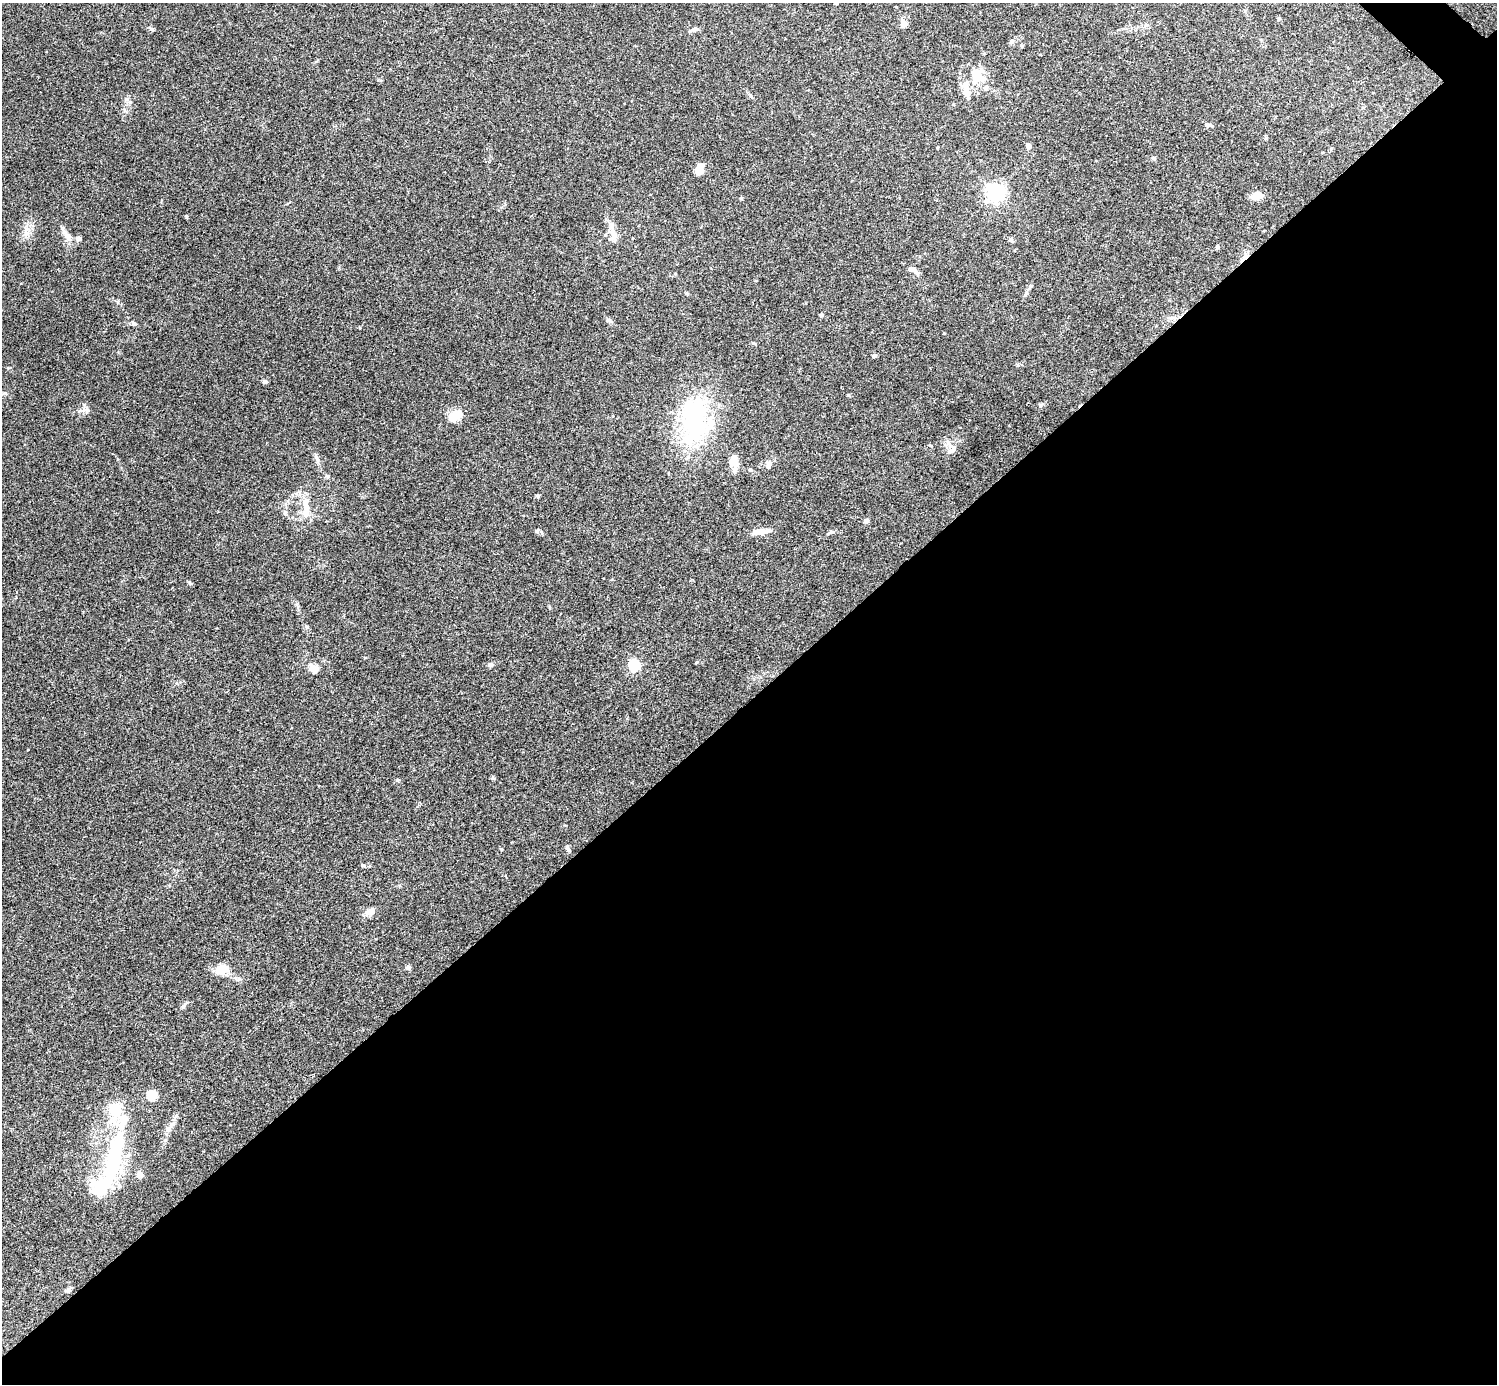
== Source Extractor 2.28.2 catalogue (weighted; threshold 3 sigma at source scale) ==
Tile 15 of 4 x 4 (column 3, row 4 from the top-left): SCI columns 2996-4490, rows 301-1682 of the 5988 x 5988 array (HDU 1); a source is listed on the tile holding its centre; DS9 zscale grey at full resolution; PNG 1499 x 1386 px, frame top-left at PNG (2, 3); no overlay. Shown black and unused: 50% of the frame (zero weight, under 3 of 4 exposures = <1% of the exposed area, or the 3 px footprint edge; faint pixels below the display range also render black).
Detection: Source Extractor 2.28.2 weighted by HDU 2 'WHT'; one run over the whole footprint, this tile lists its part. Background 0.118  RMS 0.0062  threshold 0.0281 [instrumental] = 3 sigma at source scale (4.5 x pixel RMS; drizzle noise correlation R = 1.50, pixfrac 1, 0.05/0.05 arcsec/px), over >= 5 px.
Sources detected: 65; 8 inside a brighter listed object's ellipse — not listed separately; the other 57 listed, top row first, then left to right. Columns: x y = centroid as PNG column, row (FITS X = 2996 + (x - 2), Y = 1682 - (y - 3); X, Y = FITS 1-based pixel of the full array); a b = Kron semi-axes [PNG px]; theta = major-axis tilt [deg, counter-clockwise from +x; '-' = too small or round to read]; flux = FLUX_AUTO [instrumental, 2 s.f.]
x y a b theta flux
903 25 6 5 - 4.7
152 29 8 4 -31 0.87
694 29 11 5 10 1.8
1012 41 6 4 88 0.93
979 77 21 11 -32 13
967 92 12 9 -44 6.5
1208 125 7 4 -6 2.2
1028 146 6 5 - 2.5
1154 158 6 5 - 1.2
699 170 10 7 80 8.8
995 193 6 6 - 240
1257 196 10 7 12 8.8
741 198 5 4 - 0.63
67 236 12 7 -32 3.4
614 236 20 7 -79 5
78 239 4 4 - 4.2
1011 240 6 5 - 1.4
1217 247 5 4 - 0.81
1244 258 14 5 42 3.5
914 271 13 6 -42 2.7
1031 286 6 4 45 0.89
686 293 5 3 - 0.65
822 315 5 5 - 1.1
1172 318 7 4 -17 1.3
608 320 6 5 - 1.1
134 324 7 5 -19 1
874 356 4 4 - 1.6
264 382 5 5 - 1.3
1040 405 6 3 -72 0.72
456 416 18 12 44 7.9
694 419 70 32 88 73
953 450 10 7 52 2.5
317 458 14 4 -69 1.8
733 461 17 11 -75 5.9
769 465 10 7 66 2.5
750 470 5 5 - 0.86
538 496 6 3 -72 0.67
306 505 21 9 -79 8.5
285 512 7 5 -71 1.3
866 521 4 4 - 2.7
537 531 6 4 72 0.77
761 532 21 7 8 5.7
831 532 8 3 -5 0.95
491 665 7 6 - 1.4
634 666 5 5 - 71
313 668 15 11 -26 4.3
501 849 5 3 - 0.55
363 865 6 4 0 0.79
371 911 12 8 51 3
408 967 6 5 - 1.2
222 969 10 8 7 12
183 1006 8 5 73 1.4
151 1095 5 5 - 36
172 1124 11 5 46 2.4
114 1158 76 18 76 62
139 1175 5 4 - 9.1
69 1290 6 6 - 1.4
Overlapping masked pixels (flux is a lower limit): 1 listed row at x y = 1244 258
Unlisted compact peaks at least as high as the median listed source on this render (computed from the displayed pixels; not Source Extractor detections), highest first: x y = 127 99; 567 848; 27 233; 397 780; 493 778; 87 410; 307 627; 944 333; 360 327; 549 607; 378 80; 753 343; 118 302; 365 658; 1266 138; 1017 365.